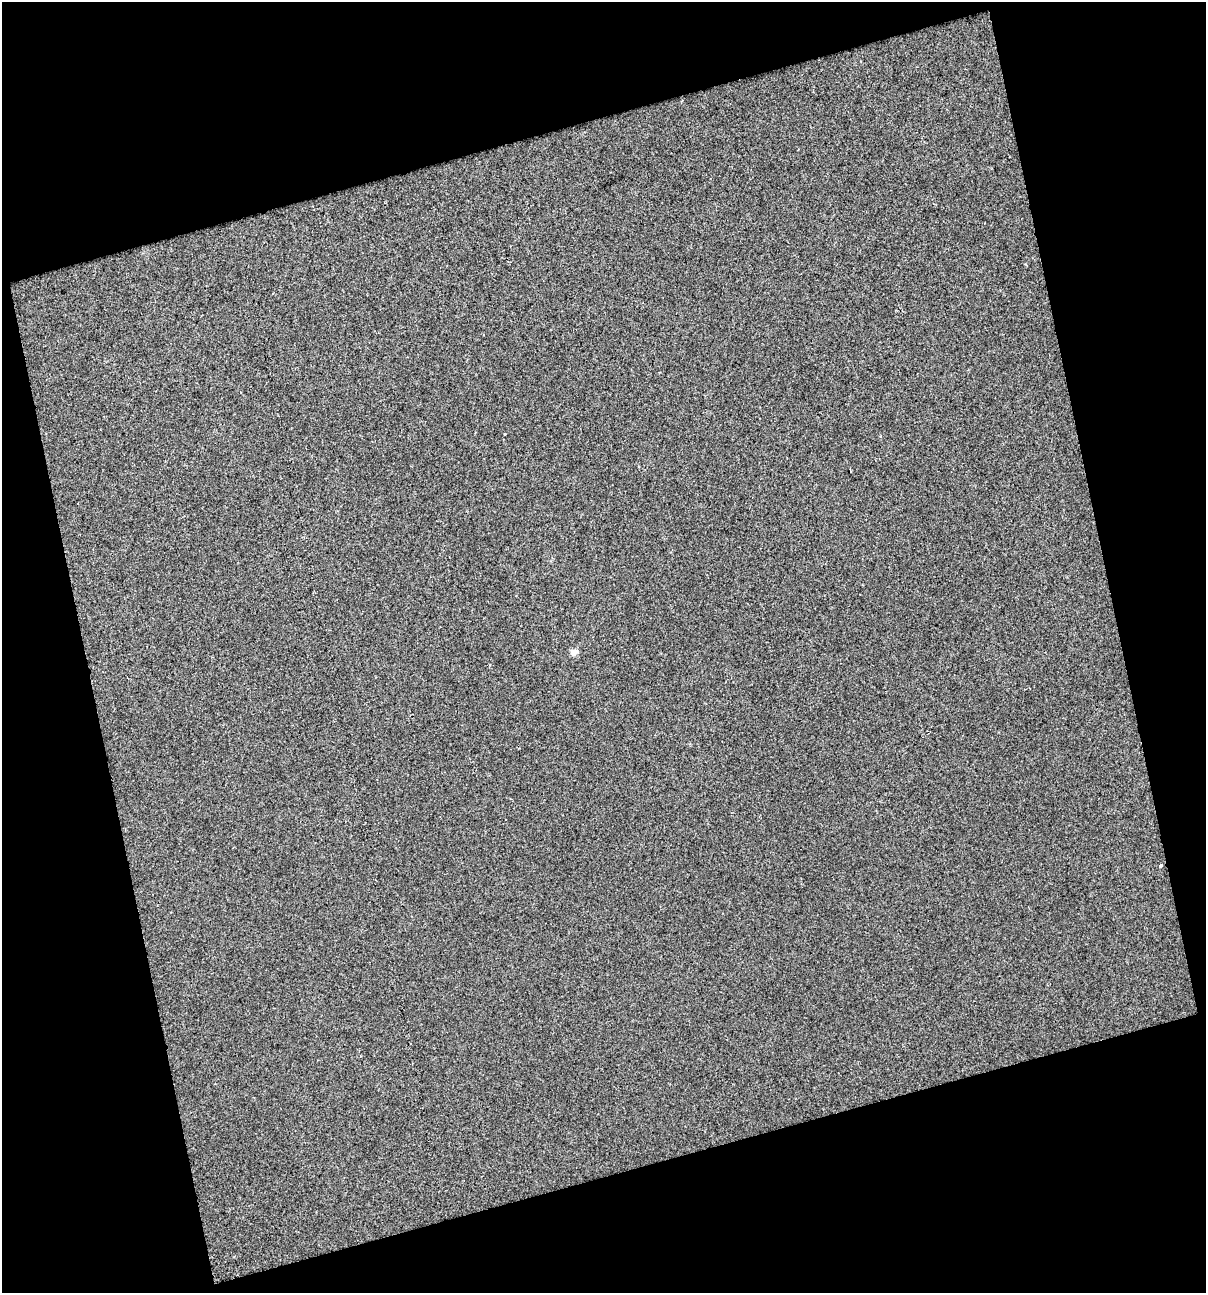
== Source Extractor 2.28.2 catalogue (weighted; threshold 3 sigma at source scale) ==
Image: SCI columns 431-1634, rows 364-1654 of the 2477 x 2568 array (HDU 1 of 3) = the unmasked area's bounding box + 8 px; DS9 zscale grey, full resolution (1 PNG px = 1 image px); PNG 1208 x 1295 px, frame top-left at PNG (2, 2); no overlay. Shown black and unused: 33% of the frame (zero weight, under 2 of 3 exposures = <1% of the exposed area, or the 3 px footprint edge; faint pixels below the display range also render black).
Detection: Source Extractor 2.28.2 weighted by HDU 2 'WHT'. Background 0.00162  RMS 0.0071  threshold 0.0321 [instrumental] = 3 sigma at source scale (4.5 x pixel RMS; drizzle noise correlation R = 1.50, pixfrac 1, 0.0396/0.0396 arcsec/px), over >= 5 px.
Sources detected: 3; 1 cosmic-ray / hot-pixel residue — not listed; the other 2 listed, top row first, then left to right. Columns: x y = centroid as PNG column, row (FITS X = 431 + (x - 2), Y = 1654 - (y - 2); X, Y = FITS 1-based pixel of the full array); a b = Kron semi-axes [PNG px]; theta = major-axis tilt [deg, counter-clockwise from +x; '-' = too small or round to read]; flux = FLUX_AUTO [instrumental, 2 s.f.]
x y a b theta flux
574 652 6 5 - 6.2
1161 865 3 3 - 4.6